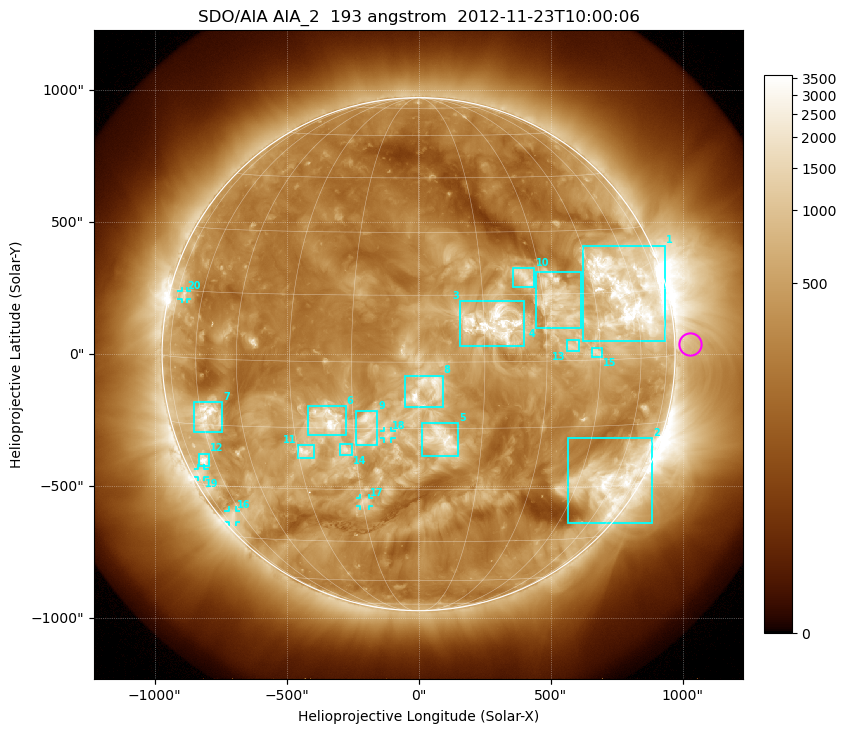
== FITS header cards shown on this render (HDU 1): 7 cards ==
TELESCOP= 'SDO/AIA'
INSTRUME= 'AIA_2'
WAVELNTH=                  193
WAVEUNIT= 'angstrom'
DATE-OBS= '2012-11-23T10:00:06.85'
CTYPE1  = 'HPLN-TAN'
CTYPE2  = 'HPLT-TAN'

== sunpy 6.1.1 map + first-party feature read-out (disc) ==
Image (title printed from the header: SDO/AIA AIA_2  193 angstrom  2012-11-23T10:00:06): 1024 x 1024 px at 2.4 arcsec/px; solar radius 972 arcsec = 405 px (full disc in frame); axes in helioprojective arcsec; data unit not stated in the header (colour bar unlabelled)
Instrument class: DISC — disc imager (sunpy class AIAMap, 193 A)
Bright regions (active regions / flare kernels): reference = the median radial profile (limb darkening/brightening removed); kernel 9 px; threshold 5 sigma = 822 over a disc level ~296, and >= 1.15x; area >= 12 px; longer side >= 10 px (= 24 arcsec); searched inside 0.97 R_sun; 21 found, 20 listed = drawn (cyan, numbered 1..; 5 of them under ~33 arcsec drawn as corner ticks so the feature stays visible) (cap 20 boxes per figure: the strongest are kept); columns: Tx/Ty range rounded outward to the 5 arcsec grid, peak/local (2 s.f.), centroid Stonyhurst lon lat
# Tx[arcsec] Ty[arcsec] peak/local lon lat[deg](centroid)
1 620..935 50..410 14 +57 +15
2 565..885 -640..-320 10 +58 -29
3 155..400 30..205 8.4 +17 +9
4 445..615 100..315 7.1 +34 +13
5 10..150 -390..-260 6.1 +5 -17
6 -420..-275 -305..-195 9.3 -21 -13
7 -850..-745 -295..-180 9.9 -58 -13
8 -50..90 -200..-80 5.2 +2 -6
9 -235..-155 -345..-215 5.7 -12 -15
10 355..440 255..330 6 +26 +19
11 -460..-395 -395..-345 8.2 -28 -21
12 -835..-795 -425..-375 8.5 -66 -24
13 560..610 10..55 5.4 +37 +3
14 -300..-250 -385..-340 5.3 -18 -20
15 655..695 -10..25 5.8 +44 +2
16 -720..-690 -635..-590 3.9 -67 -38
17 -220..-185 -575..-545 5.3 -14 -33
18 -130..-100 -320..-290 3.7 -7 -16
19 -835..-810 -465..-435 3.9 -71 -27
20 -900..-875 205..240 3.9 -70 +14
Off-limb structures (1.02-1.3 R_sun): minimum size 162 px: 3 found; the strongest spans PA ~230..310 deg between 1.02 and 1.3 R_sun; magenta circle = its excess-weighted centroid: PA ~270 deg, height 1.06 R_sun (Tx ~1030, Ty ~40 arcsec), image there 1.6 x the reference